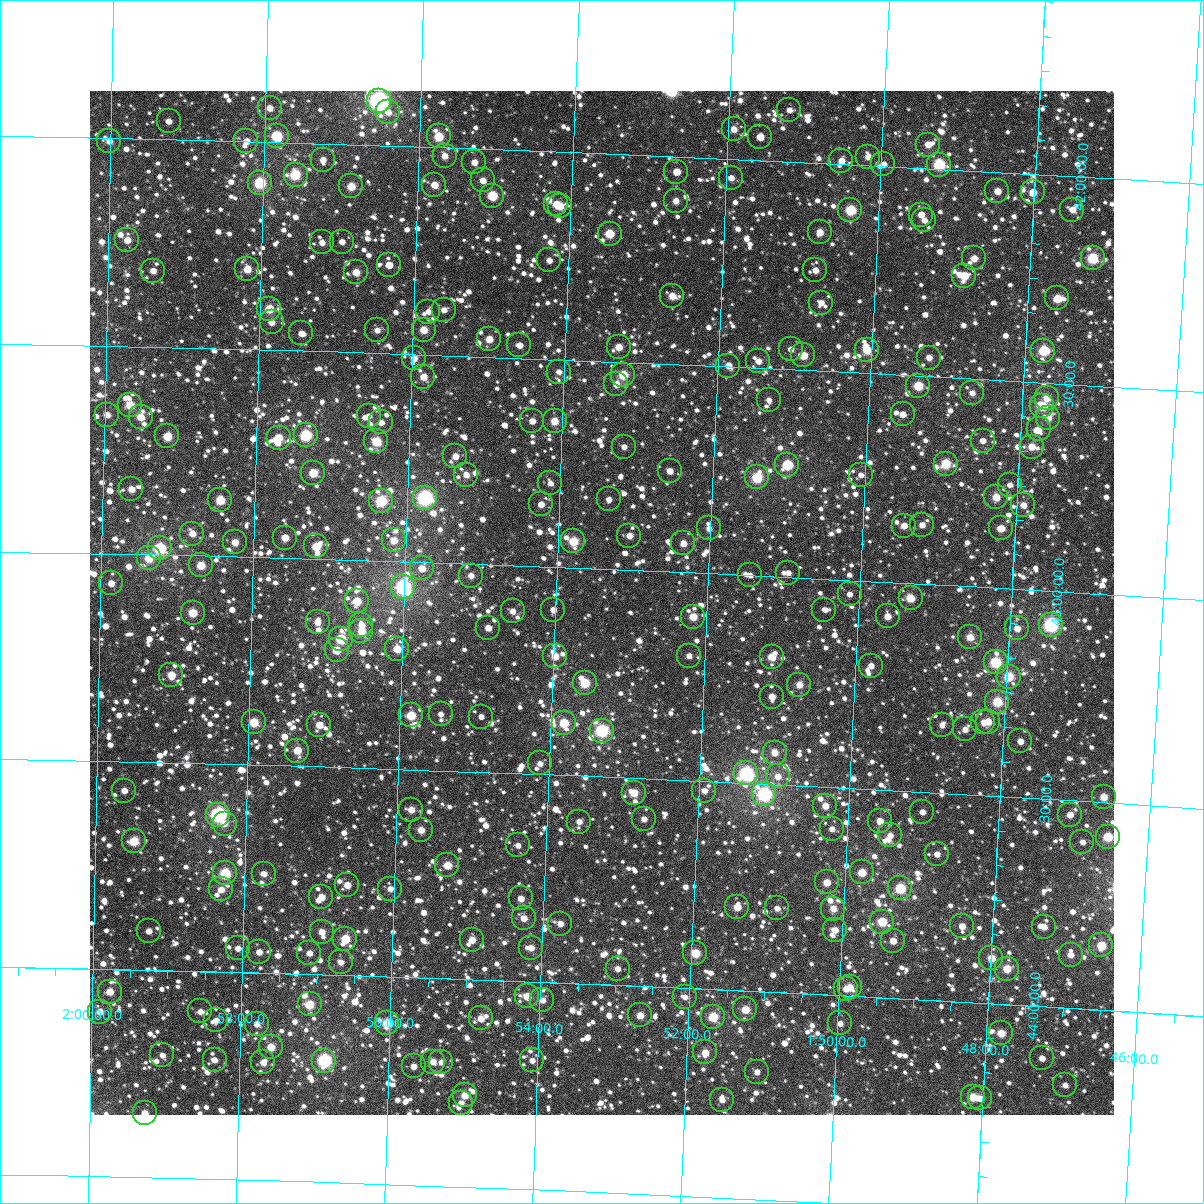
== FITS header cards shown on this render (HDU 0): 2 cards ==
NAXIS1  =                 1024
NAXIS2  =                 1024

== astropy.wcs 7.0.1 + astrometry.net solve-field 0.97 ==
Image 1024 x 1024 px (HDU 0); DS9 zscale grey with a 90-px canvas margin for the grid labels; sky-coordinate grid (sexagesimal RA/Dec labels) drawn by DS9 from the SOLVED WCS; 278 Tycho-2 reference stars matched to detected sources circled (green)
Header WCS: RA---TAN-SIP/DEC--TAN-SIP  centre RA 01:53:23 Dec +43:05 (28.35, +43.08 deg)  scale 8.67 arcsec/px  FOV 148.0' x 148.0'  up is +178 deg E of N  parity flipped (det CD > 0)
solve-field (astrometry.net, Tycho-2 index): VERIFIED the header's WCS against the Tycho-2 star catalogue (verified at 6 index scales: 12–278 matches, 0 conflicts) and refined it, rather than solving blind
Solved WCS: RA---TAN-SIP/DEC--TAN-SIP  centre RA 01:53:23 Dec +43:05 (28.35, +43.08 deg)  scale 8.67 arcsec/px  FOV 148.0' x 148.0'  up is +178 deg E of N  parity flipped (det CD > 0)
The solver's refit moves the header's centre by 0.075 arcsec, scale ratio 1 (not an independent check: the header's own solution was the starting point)
Tycho-2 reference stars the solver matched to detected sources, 278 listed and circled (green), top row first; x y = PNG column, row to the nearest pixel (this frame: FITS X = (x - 90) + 1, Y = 1024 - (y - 91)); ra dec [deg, ICRS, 3 dp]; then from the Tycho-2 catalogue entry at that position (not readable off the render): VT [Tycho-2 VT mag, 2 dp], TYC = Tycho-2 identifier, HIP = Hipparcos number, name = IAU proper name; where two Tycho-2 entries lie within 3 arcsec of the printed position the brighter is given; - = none
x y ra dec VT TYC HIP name
379 101 29.134 +41.892 6.96 2824-1402-1 9045 -
270 108 29.486 +41.918 11.25 2824-1584-1 - -
789 110 27.805 +41.876 11.73 2824-713-1 - -
388 112 29.103 +41.919 11.04 2824-1965-1 - -
169 121 29.811 +41.956 11.51 2824-2109-1 - -
734 129 27.982 +41.928 11.08 2824-702-1 - -
277 136 29.461 +41.985 8.94 2824-1146-1 - -
439 136 28.936 +41.974 9.57 2824-1184-1 - -
760 137 27.896 +41.944 11.52 2824-2159-1 - -
109 141 30.002 +42.007 11.15 2837-1058-1 - -
246 141 29.558 +41.999 11.52 2824-1578-1 - -
928 145 27.352 +41.942 11.13 2823-1296-1 - -
445 156 28.915 +42.020 11.35 2824-1378-1 - -
868 157 27.544 +41.980 11.32 2824-528-1 - -
323 160 29.309 +42.039 11.65 2824-1778-1 - -
841 161 27.629 +41.992 10.89 2824-2352-1 - -
474 162 28.818 +42.033 11.55 2824-875-1 - -
883 164 27.493 +41.995 11.20 2823-2398-1 - -
939 165 27.311 +41.989 8.71 2823-2454-1 8473 -
676 172 28.161 +42.037 10.52 2824-921-1 - -
296 175 29.395 +42.077 9.06 2824-1054-1 9121 -
731 178 27.984 +42.045 11.16 2824-904-1 - -
483 180 28.788 +42.075 10.94 2824-795-1 - -
260 183 29.512 +42.098 8.68 2824-1186-1 - -
434 185 28.944 +42.091 10.60 2824-1676-1 - -
351 186 29.215 +42.101 9.96 2824-1360-1 - -
997 191 27.119 +42.045 10.57 2823-2378-1 - -
1033 192 27.005 +42.044 10.25 2823-2380-1 - -
492 196 28.755 +42.112 9.84 2824-733-1 - -
676 201 28.160 +42.107 10.94 2824-781-1 - -
556 204 28.547 +42.126 10.87 2824-1352-1 - -
560 206 28.535 +42.131 10.50 2824-707-1 - -
850 210 27.592 +42.109 9.08 2824-2349-1 8555 -
1072 210 26.872 +42.080 10.74 2823-2101-1 - -
921 215 27.362 +42.112 11.12 2823-2060-1 - -
924 220 27.350 +42.125 11.77 2823-1879-1 - -
820 232 27.688 +42.166 10.44 2824-2199-1 - -
610 234 28.370 +42.193 9.70 2824-586-1 - -
127 240 29.937 +42.244 10.74 2824-1048-1 - -
322 242 29.304 +42.238 11.16 2824-1144-1 - -
342 242 29.239 +42.234 11.32 2824-1640-1 - -
974 258 27.182 +42.210 10.81 2823-1579-1 - -
1093 258 26.798 +42.194 8.94 2823-1593-1 - -
549 260 28.563 +42.262 11.54 2824-87-1 - -
389 265 29.084 +42.287 10.69 2824-1782-1 - -
247 269 29.545 +42.307 10.18 2824-1208-1 - -
815 270 27.696 +42.258 11.30 2824-2310-1 - -
153 271 29.851 +42.316 10.99 2824-1326-1 - -
356 272 29.190 +42.307 10.37 2824-1088-1 - -
964 276 27.210 +42.253 9.81 2823-2073-1 - -
672 296 28.158 +42.336 10.61 2824-1019-1 - -
1057 298 26.904 +42.296 9.78 2823-2144-1 - -
821 303 27.672 +42.335 11.78 2824-755-1 - -
269 309 29.470 +42.401 9.80 2824-1222-1 - -
444 310 28.901 +42.390 11.32 2824-249-1 - -
428 312 28.951 +42.396 11.18 2824-1725-1 - -
272 322 29.461 +42.433 11.25 2824-1882-1 - -
377 330 29.116 +42.445 11.09 2824-1140-1 - -
424 330 28.964 +42.440 10.04 2824-1436-1 - -
301 333 29.363 +42.458 10.86 2824-1993-1 - -
489 339 28.749 +42.457 10.38 2824-130-1 - -
519 345 28.649 +42.469 11.36 2824-1384-1 - -
619 347 28.326 +42.464 10.60 2824-145-1 - -
791 349 27.765 +42.451 11.86 2824-58-1 - -
867 350 27.516 +42.445 9.89 2824-2131-1 - -
1043 351 26.940 +42.422 9.03 2823-1757-1 - -
803 355 27.722 +42.465 10.08 2824-2360-1 - -
414 358 28.992 +42.510 10.85 2824-1538-1 - -
929 358 27.312 +42.455 11.55 2823-619-1 - -
758 361 27.868 +42.484 11.19 2824-2137-1 - -
728 366 27.965 +42.498 10.74 2824-104-1 - -
559 372 28.518 +42.529 11.51 2824-4-1 - -
623 375 28.307 +42.531 9.50 2824-15-1 8809 -
423 377 28.959 +42.554 10.73 2824-1740-1 - -
616 384 28.328 +42.554 11.25 2824-35-1 - -
918 386 27.342 +42.524 9.60 2823-1243-1 - -
972 393 27.165 +42.534 11.31 2823-177-1 - -
1047 398 26.920 +42.536 10.26 2823-2251-1 - -
769 400 27.828 +42.576 11.72 2824-564-1 - -
130 405 29.917 +42.641 9.79 2824-1457-1 - -
1042 406 26.933 +42.557 10.43 2823-1121-1 - -
903 414 27.388 +42.594 11.77 2823-1311-1 - -
107 415 29.991 +42.666 11.26 2824-1545-1 - -
369 416 29.133 +42.652 11.43 2824-1323-1 - -
141 417 29.881 +42.669 10.43 2824-1691-1 - -
1048 418 26.912 +42.584 10.86 2823-1853-1 - -
532 421 28.599 +42.651 11.33 2824-255-1 - -
555 421 28.525 +42.649 10.33 2824-242-1 - -
381 422 29.094 +42.666 11.05 2824-1273-1 - -
1039 429 26.940 +42.612 11.62 2823-2402-1 - -
306 435 29.339 +42.703 8.73 2824-1717-1 - -
167 436 29.792 +42.714 9.62 2824-1303-1 - -
279 438 29.427 +42.710 10.25 2824-1509-1 - -
376 441 29.106 +42.713 9.61 2824-1667-1 - -
983 441 27.122 +42.647 11.67 2823-531-1 - -
624 447 28.295 +42.704 11.23 2824-322-1 - -
1032 447 26.961 +42.655 10.61 2823-1189-1 - -
455 456 28.846 +42.742 11.19 2824-220-1 - -
946 464 27.238 +42.708 9.31 2823-1413-1 - -
787 465 27.757 +42.730 10.71 2824-143-1 - -
670 471 28.142 +42.757 11.35 2824-235-1 - -
313 473 29.311 +42.793 9.90 2824-1337-1 - -
466 475 28.809 +42.786 11.53 2824-159-1 - -
861 475 27.515 +42.746 11.35 2824-827-1 - -
757 477 27.855 +42.764 8.97 2824-2305-1 - -
550 483 28.531 +42.799 11.78 2824-1149-1 - -
1010 485 27.026 +42.750 11.66 2823-627-1 - -
131 489 29.906 +42.843 10.80 2824-1515-1 - -
996 497 27.068 +42.782 10.16 2823-201-1 - -
425 498 28.942 +42.844 7.60 2824-1519-1 8982 -
609 499 28.338 +42.832 11.88 2824-98-1 - -
220 500 29.614 +42.865 9.72 2824-1081-1 - -
381 501 29.085 +42.855 8.94 2824-1581-1 - -
541 504 28.559 +42.850 11.09 2824-63-1 - -
1023 505 26.977 +42.797 11.16 2823-435-1 - -
922 525 27.306 +42.858 11.22 2823-1595-1 - -
904 526 27.364 +42.862 11.11 2823-1067-1 - -
709 528 28.005 +42.892 11.56 2824-17-1 - -
1001 528 27.046 +42.856 10.42 2823-333-1 - -
192 534 29.702 +42.947 11.00 2824-975-1 - -
629 536 28.265 +42.917 10.93 2824-345-1 - -
285 538 29.398 +42.951 10.50 2824-1583-1 - -
394 540 29.039 +42.949 10.47 2824-1351-1 - -
573 541 28.448 +42.936 9.51 2824-365-1 - -
235 542 29.562 +42.965 10.56 2824-1665-1 - -
683 543 28.087 +42.930 10.79 2824-350-1 - -
316 546 29.295 +42.970 9.94 2824-1005-1 - -
160 548 29.809 +42.984 8.51 2824-1549-1 - -
149 558 29.844 +43.009 9.81 2824-1209-1 - -
201 565 29.672 +43.023 9.97 2824-1097-1 - -
422 568 28.944 +43.015 11.59 2824-434-1 - -
788 573 27.737 +42.989 11.47 2824-373-1 - -
750 575 27.863 +43.000 11.93 2824-2315-1 - -
471 576 28.781 +43.028 11.09 2824-428-1 - -
111 583 29.966 +43.071 11.21 2824-1455-1 - -
403 587 29.003 +43.061 7.46 2824-1535-1 9011 -
850 594 27.532 +43.033 11.33 2824-2340-1 - -
911 598 27.330 +43.035 9.83 2823-733-1 - -
357 601 29.155 +43.099 10.40 2824-1631-1 - -
553 610 28.506 +43.103 11.94 2824-376-1 - -
824 610 27.612 +43.074 11.58 2824-116-1 - -
513 611 28.640 +43.110 11.49 2824-363-1 - -
193 613 29.695 +43.138 9.55 2828-1278-1 - -
888 616 27.403 +43.083 10.81 2823-207-1 - -
693 617 28.044 +43.106 10.43 2824-387-1 - -
318 622 29.282 +43.152 10.81 2828-1515-1 - -
361 625 29.137 +43.156 10.96 2828-1272-1 - -
1051 625 26.863 +43.080 7.86 2823-1711-1 8332 -
488 628 28.718 +43.152 10.98 2828-655-1 - -
1017 628 26.974 +43.094 11.03 2823-1077-1 - -
361 631 29.136 +43.171 10.40 2828-1368-1 - -
970 637 27.127 +43.122 10.45 2823-1949-1 - -
341 639 29.203 +43.191 9.31 2828-1077-1 - -
397 649 29.017 +43.210 10.17 2828-1230-1 - -
337 650 29.216 +43.219 10.98 2828-1485-1 - -
555 656 28.494 +43.214 10.52 2828-702-1 - -
689 656 28.052 +43.200 11.36 2828-619-1 - -
772 657 27.779 +43.194 10.08 2828-2455-1 - -
996 662 27.038 +43.178 8.80 2827-2284-1 - -
871 666 27.449 +43.203 11.23 2827-1875-1 - -
171 675 29.760 +43.289 10.17 2828-1035-1 - -
1009 677 26.993 +43.211 9.51 2827-2195-1 8378 -
585 683 28.393 +43.276 9.34 2828-863-1 - -
799 685 27.683 +43.258 10.42 2828-2370-1 - -
772 697 27.772 +43.289 11.01 2828-2311-1 - -
997 702 27.026 +43.274 9.39 2827-1721-1 - -
441 714 28.866 +43.364 11.64 2828-881-1 - -
411 715 28.964 +43.370 9.61 2828-834-1 - -
481 717 28.731 +43.367 11.55 2828-883-1 - -
254 722 29.483 +43.398 9.52 2828-2189-1 - -
983 722 27.068 +43.324 11.66 2827-2178-1 - -
988 722 27.052 +43.323 10.52 2827-1926-1 - -
564 723 28.456 +43.374 9.51 2828-884-1 - -
319 725 29.266 +43.399 10.53 2828-2162-1 - -
942 725 27.205 +43.337 11.51 2827-2188-1 - -
965 729 27.128 +43.344 11.48 2827-1859-1 - -
602 731 28.330 +43.389 8.37 2828-850-1 - -
1020 741 26.943 +43.365 11.50 2827-1607-1 - -
297 751 29.337 +43.463 10.01 2828-2176-1 - -
775 753 27.754 +43.424 10.75 2828-2215-1 - -
540 763 28.531 +43.474 11.82 2828-977-1 - -
746 773 27.847 +43.476 8.46 2828-1910-1 8637 -
778 776 27.739 +43.480 11.16 2828-2479-1 - -
124 791 29.908 +43.570 10.92 2828-1710-1 - -
704 791 27.981 +43.523 11.90 2828-876-1 - -
634 793 28.215 +43.536 10.07 2828-812-1 - -
764 794 27.781 +43.525 7.79 2828-2445-1 8615 -
1104 797 26.655 +43.488 10.19 2827-1967-1 - -
825 806 27.578 +43.546 10.54 2828-2278-1 - -
411 810 28.953 +43.597 10.84 2828-718-1 - -
922 812 27.254 +43.549 11.33 2827-1283-1 - -
218 815 29.594 +43.622 7.64 2828-2072-1 9194 -
1070 815 26.764 +43.534 10.60 2827-2118-1 - -
644 819 28.177 +43.598 10.99 2828-635-1 - -
880 821 27.393 +43.575 11.37 2827-401-1 - -
579 822 28.393 +43.611 11.18 2828-695-1 - -
225 824 29.572 +43.643 11.59 2828-1684-1 - -
832 829 27.551 +43.600 11.59 2828-2226-1 - -
421 830 28.918 +43.644 10.48 2828-865-1 - -
890 835 27.357 +43.609 11.23 2827-960-1 - -
1108 837 26.634 +43.583 9.45 2827-1953-1 - -
134 841 29.872 +43.691 9.39 2828-2008-1 - -
1082 842 26.717 +43.598 11.68 2827-1568-1 - -
518 845 28.593 +43.673 11.72 2828-902-1 - -
937 854 27.198 +43.648 11.07 2827-1006-1 - -
447 865 28.825 +43.728 10.04 2828-906-1 - -
862 872 27.445 +43.702 10.04 2827-1491-1 - -
225 873 29.566 +43.763 8.83 2828-2139-1 - -
264 874 29.437 +43.761 11.10 2828-1733-1 - -
827 882 27.560 +43.730 10.64 2828-2461-1 - -
347 885 29.157 +43.783 11.13 2828-1700-1 - -
900 888 27.314 +43.735 8.93 2827-507-1 - -
221 889 29.578 +43.802 11.12 2828-1121-1 - -
390 889 29.013 +43.789 11.08 2828-1298-1 - -
321 897 29.242 +43.813 10.78 2828-1837-1 - -
521 898 28.577 +43.801 11.23 2828-774-1 - -
737 907 27.854 +43.800 10.24 2828-825-1 - -
777 908 27.721 +43.798 11.56 2828-2477-1 - -
833 909 27.533 +43.792 10.54 2828-2259-1 - -
524 918 28.564 +43.848 10.90 2828-659-1 - -
882 922 27.368 +43.818 9.37 2827-1362-1 - -
560 924 28.442 +43.858 11.11 2828-647-1 - -
962 926 27.102 +43.818 10.99 2827-1515-1 - -
1044 927 26.828 +43.808 11.14 2827-1652-1 - -
835 930 27.524 +43.843 10.55 2828-683-1 - -
149 931 29.816 +43.906 11.05 2828-1801-1 - -
322 932 29.238 +43.897 10.72 2828-1835-1 - -
345 939 29.160 +43.913 9.72 2828-1049-1 9059 -
472 940 28.735 +43.905 10.57 2828-517-1 - -
893 941 27.329 +43.862 10.90 2827-1057-1 - -
1101 945 26.633 +43.845 9.83 2827-232-1 - -
238 948 29.516 +43.943 10.87 2828-1813-1 - -
531 948 28.536 +43.918 10.75 2828-573-1 - -
259 952 29.445 +43.950 10.74 2828-1181-1 - -
309 953 29.277 +43.949 11.01 2828-2152-1 - -
695 953 27.986 +43.916 9.54 2828-483-1 - -
1071 955 26.733 +43.871 11.44 2827-1764-1 - -
991 958 26.997 +43.891 10.65 2827-1287-1 - -
341 962 29.171 +43.969 11.05 2828-1776-1 - -
618 969 28.244 +43.961 11.22 2828-1523-1 - -
1007 969 26.943 +43.914 9.85 2827-457-1 - -
850 987 27.465 +43.979 10.42 2827-812-1 - -
846 989 27.478 +43.984 11.09 2827-605-1 - -
110 992 29.942 +44.054 10.23 2828-1442-1 - -
527 996 28.544 +44.036 10.20 2828-429-1 - -
685 997 28.015 +44.022 11.57 2828-261-1 - -
542 1000 28.492 +44.043 11.21 2828-589-1 - -
310 1004 29.271 +44.073 9.51 2828-2089-1 - -
745 1009 27.810 +44.045 10.07 2828-325-1 - -
200 1011 29.636 +44.097 11.54 2828-1214-1 - -
100 1012 29.974 +44.103 11.14 2828-1694-1 - -
640 1015 28.162 +44.071 10.39 2828-550-1 - -
713 1017 27.918 +44.067 9.31 2828-577-1 - -
481 1018 28.696 +44.093 10.72 2828-442-1 - -
216 1020 29.583 +44.117 11.69 2828-1520-1 - -
387 1023 29.009 +44.113 9.34 2828-353-1 - -
840 1023 27.492 +44.067 11.15 2827-743-1 - -
257 1024 29.447 +44.123 11.14 2828-1808-1 - -
1001 1033 26.951 +44.070 10.19 2827-754-1 - -
271 1047 29.397 +44.178 10.21 2828-1226-1 - -
705 1052 27.939 +44.153 10.51 2828-346-1 - -
162 1055 29.760 +44.204 11.53 2828-1905-1 - -
1042 1058 26.809 +44.124 10.99 2827-1288-1 - -
215 1060 29.585 +44.213 11.39 2828-1028-1 - -
532 1060 28.518 +44.190 11.65 2828-251-1 - -
324 1061 29.216 +44.207 7.97 2828-1596-1 - -
263 1062 29.420 +44.216 10.68 2828-1493-1 - -
433 1062 28.851 +44.202 10.82 2828-303-1 - -
441 1062 28.823 +44.202 11.16 2828-298-1 - -
414 1066 28.916 +44.214 11.34 2828-1893-1 - -
757 1072 27.762 +44.193 11.54 2828-2467-1 - -
1065 1085 26.726 +44.186 11.44 2827-1094-1 - -
465 1095 28.740 +44.280 10.27 2828-465-1 - -
973 1097 27.032 +44.228 9.88 2827-1592-1 - -
980 1098 27.008 +44.229 11.23 2827-1862-1 - -
722 1100 27.875 +44.265 11.48 2828-369-1 - -
461 1103 28.752 +44.298 11.68 2828-495-1 - -
145 1113 29.815 +44.345 11.01 2828-1602-1 - -